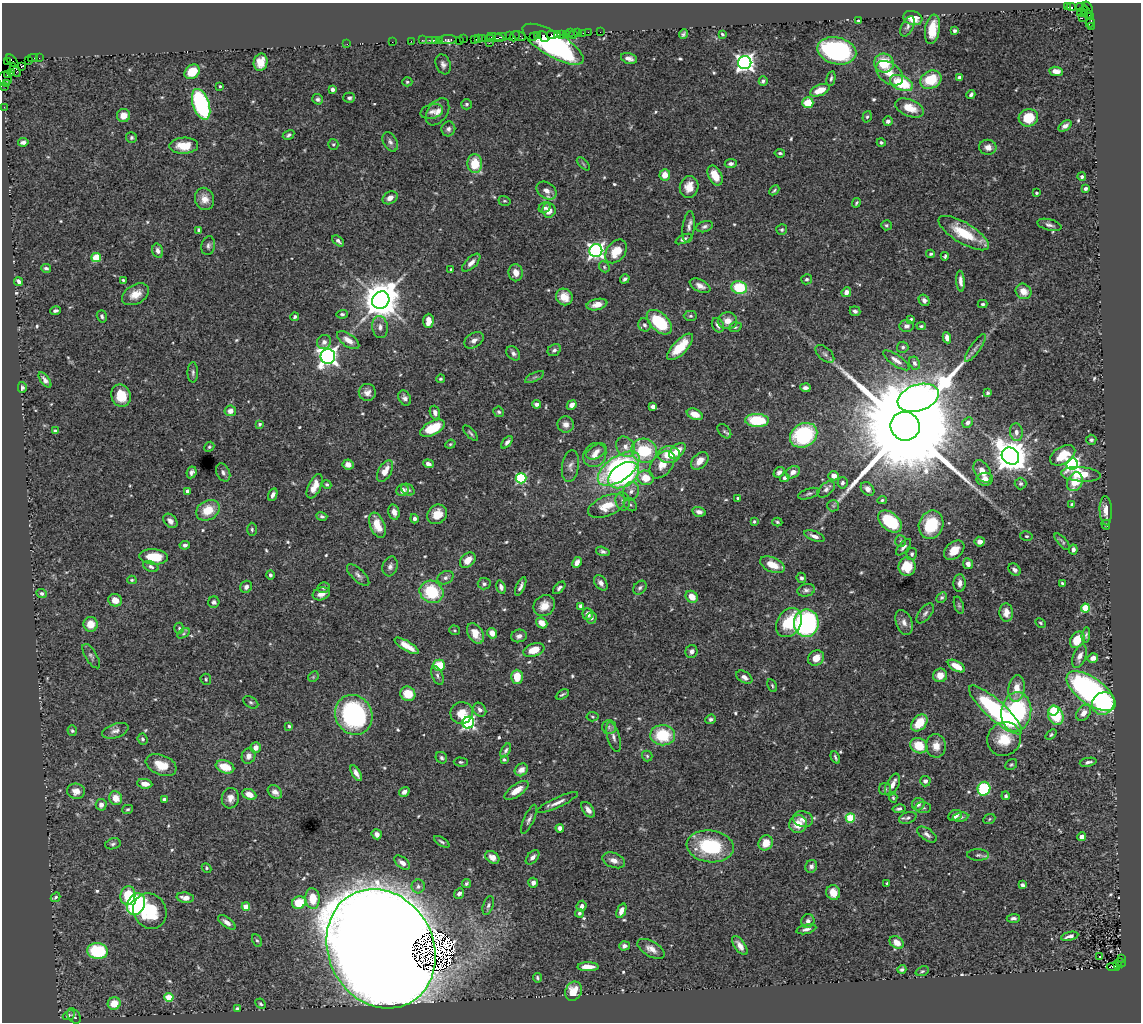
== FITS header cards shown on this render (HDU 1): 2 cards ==
NAXIS1  =                 1139
NAXIS2  =                 1020

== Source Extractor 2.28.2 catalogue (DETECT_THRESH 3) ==
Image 1139 x 1020 px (HDU 1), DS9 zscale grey, 1 PNG px = 1 image px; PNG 1143 x 1024 px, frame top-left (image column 1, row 1020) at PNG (2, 3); each listed source drawn as its Kron ellipse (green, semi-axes under 4 px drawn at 4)
Background 1.3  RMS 0.028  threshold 0.0826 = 3 sigma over >= 5 px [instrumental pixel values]
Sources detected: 596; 2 with non-positive FLUX_AUTO (blend fragments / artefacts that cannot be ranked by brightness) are neither listed nor drawn; of the other 594, the 500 brightest by FLUX_AUTO listed and drawn (94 fainter detections omitted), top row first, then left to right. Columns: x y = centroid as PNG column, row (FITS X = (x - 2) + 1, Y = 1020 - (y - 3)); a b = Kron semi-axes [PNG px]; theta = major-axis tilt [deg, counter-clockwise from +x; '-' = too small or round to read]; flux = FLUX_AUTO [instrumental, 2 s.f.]
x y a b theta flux
1068 7 3 3 - 21
1071 7 5 3 - 810
1082 8 6 2 -19 52
1088 8 7 2 -57 140
1086 12 7 4 -56 96
1081 13 4 2 - 50
1091 17 4 2 - 100
913 18 9 7 -17 28
1082 18 2 2 - 33
858 21 3 3 - 2.8
1090 23 5 3 - 170
907 26 11 6 63 6.2
1091 27 3 2 - 57
932 29 15 7 80 37
954 31 4 3 - 3.4
588 32 2 2 - 60
600 32 2 2 - 24
570 33 2 2 - 32
577 33 3 2 - 110
583 33 2 2 - 28
552 34 6 2 0 320
558 34 3 2 - 130
566 34 2 2 - 50
683 34 5 3 - 3.7
722 34 4 3 - 2.6
537 35 2 2 - 190
562 35 3 3 - 160
573 35 2 2 - 51
509 36 2 2 - 24
515 36 5 2 - 170
520 36 7 3 -31 200
534 36 4 3 - 210
501 37 6 2 0 460
543 37 6 3 -53 330
478 38 3 2 - 91
482 38 3 2 - 98
491 38 4 3 - 230
495 38 9 3 -9 580
463 39 2 2 - 63
474 39 2 2 - 32
422 40 2 2 - 73
429 40 2 2 - 50
435 40 2 2 - 98
440 40 3 2 - 110
448 40 9 3 0 370
459 40 2 2 - 40
411 41 2 2 - 43
392 42 2 2 - 64
489 43 2 2 - 50
347 44 2 2 - 15
553 44 35 12 -30 410
837 51 20 13 -13 360
33 58 5 2 - 170
39 58 2 2 - 32
629 58 8 5 -15 8.6
28 60 2 2 - 66
12 61 8 3 -48 94
7 62 3 2 - 37
260 62 9 7 77 27
745 63 6 6 - 870
884 63 10 9 - 58
443 64 10 7 -69 7.6
21 67 3 2 - 34
15 70 8 3 -60 120
1056 71 7 4 -7 13
192 72 8 6 42 49
11 73 4 3 - 130
889 73 15 10 -38 24
7 75 2 2 - 41
831 78 7 4 79 3.7
960 78 4 4 - 12
5 79 7 6 - 260
931 80 11 8 27 54
763 81 4 4 - 4.7
407 82 5 4 - 3
6 83 4 2 - 34
901 83 12 7 -24 85
4 86 3 2 - 40
220 86 3 3 - 2.7
333 89 4 4 - 5.9
820 90 10 5 23 28
971 94 5 3 - 4.8
349 98 6 5 - 6
318 99 5 5 - 4.5
808 103 5 5 - 47
201 104 16 8 -71 300
467 104 5 5 - 3.7
4 107 2 2 - 33
910 108 15 8 -22 30
432 112 11 7 16 8
437 112 15 10 54 15
123 116 6 6 - 20
867 117 6 4 71 3.1
1028 118 10 8 15 48
888 121 5 4 - 5.7
1065 126 7 4 36 7.3
448 129 7 7 - 5.8
289 135 6 4 30 4.1
131 138 5 5 - 3.8
23 142 5 4 - 7.3
390 142 10 7 -61 7.3
881 142 4 4 - 3.3
333 144 5 5 - 3
184 146 14 8 1 37
988 147 9 7 -8 14
780 153 5 3 - 3.2
731 163 6 4 6 5.6
475 164 9 7 -86 49
583 164 8 3 -45 2.6
665 175 5 5 - 24
715 176 11 6 -63 28
1082 177 4 4 - 4.1
689 187 11 9 80 26
1086 188 4 3 - 6.1
547 190 11 8 -36 12
774 190 6 3 43 2.8
1036 193 3 3 - 3.3
390 198 8 6 30 12
204 199 11 9 -71 16
504 201 6 4 -17 2.7
856 203 5 3 - 2.8
545 208 6 5 - 5.4
549 210 7 6 - 16
886 225 5 5 - 3.3
1049 225 12 5 -14 7.3
689 227 16 6 83 9.2
705 227 8 5 17 5.2
199 230 4 3 - 5.2
782 230 5 5 - 3.1
964 233 29 10 -31 70
683 239 9 4 23 5.6
338 241 7 4 -40 5
208 246 9 7 77 6
158 251 7 5 -73 8.1
596 251 6 6 - 650
616 251 13 9 52 38
931 254 4 3 - 3
945 256 4 3 - 3.4
96 257 4 4 - 70
471 263 11 5 44 11
604 267 6 5 - 3
46 268 5 4 - 4.3
451 269 3 3 - 3.1
516 273 8 7 - 14
625 279 5 4 - 4.5
807 279 5 5 - 3.7
123 280 3 3 - 2.6
19 281 5 3 - 5.6
960 281 10 4 -85 9.5
700 286 11 6 -26 12
739 287 8 6 -9 78
1023 291 8 7 - 22
846 292 5 4 - 12
136 294 14 9 29 23
564 297 9 8 - 26
381 300 9 8 - 5600
924 300 6 5 - 6.4
597 304 10 5 12 14
983 304 5 3 - 2.9
55 311 5 3 - 4.2
855 311 5 4 - 5.7
342 314 6 4 5 3.7
102 316 6 5 - 4
690 316 7 5 0 3.4
295 317 4 3 - 3.6
911 319 4 3 - 3.3
428 321 7 5 89 22
727 321 10 8 2 17
659 322 15 9 -44 100
645 325 7 6 - 5
718 325 7 5 -62 8.4
906 326 7 6 - 7.2
921 326 5 3 - 2.8
380 327 11 7 -84 10
735 327 6 4 19 3
947 338 5 4 - 12
348 340 13 6 -35 17
474 340 10 7 32 9.9
324 342 7 7 - 7.2
680 347 17 7 46 46
903 347 5 5 - 4.2
975 348 16 5 55 7.3
554 350 7 5 35 4.7
513 353 8 6 -47 5.8
825 354 11 6 -41 6.2
328 356 7 7 - 1000
896 360 15 5 -34 12
914 363 7 5 -64 5.3
193 372 10 5 90 5.2
535 377 10 4 26 3.9
441 379 4 3 - 3
45 380 9 4 -53 7
22 387 5 4 - 3.9
805 388 5 3 - 6.2
367 392 8 8 - 11
987 393 4 3 - 3.5
121 396 11 9 -71 44
405 398 8 6 -62 6.6
918 398 21 13 19 2300
537 404 4 4 - 7.9
572 405 5 4 - 10
653 407 4 4 - 12
230 411 6 5 - 12
499 412 5 5 - 4.1
435 413 7 5 -72 8.8
695 414 8 5 -22 20
757 420 12 6 -2 93
968 422 6 4 42 6.5
260 424 4 4 - 4.1
566 424 8 8 - 11
905 426 15 14 - 89000
433 428 13 6 27 54
55 431 4 3 - 5
724 431 8 5 -47 4.3
1016 432 9 6 -83 9.1
471 433 10 3 -47 3.9
804 435 14 11 32 180
1091 440 5 5 - 4.2
507 442 7 4 51 6.6
450 444 5 4 - 2.6
209 447 5 4 - 2.9
626 447 11 8 -53 13
596 451 11 6 33 9.9
644 451 13 12 - 98
677 451 10 6 44 28
595 455 12 11 - 18
669 455 11 8 0 40
1063 455 14 8 31 45
1010 456 9 8 - 3700
700 461 10 7 46 17
428 464 5 4 - 7.6
1072 464 6 5 - 450
348 465 5 5 - 12
662 465 15 10 52 21
570 466 16 8 82 11
619 469 24 12 35 360
385 471 12 6 59 21
982 471 12 7 -60 19
191 472 6 4 63 5.5
223 472 9 6 -64 6.2
779 472 6 5 - 6.3
793 472 7 5 31 11
1081 474 20 7 -4 49
624 475 17 11 33 210
834 476 5 4 - 15
521 478 5 5 - 190
646 478 8 7 - 32
785 478 5 4 - 4.7
985 479 8 6 8 17
1075 482 10 7 65 38
842 483 6 5 - 5.6
1021 484 6 6 - 4.4
327 485 5 4 - 2.9
315 486 13 6 66 20
826 489 10 6 40 7
868 489 8 6 -48 11
402 490 6 5 - 13
408 490 7 5 -32 4.9
188 491 4 4 - 15
631 491 9 8 - 9.5
809 494 11 5 17 4.9
273 495 6 4 66 7.9
738 498 3 3 - 5.5
882 500 5 4 - 3.1
623 501 9 7 -75 6.9
1072 504 4 4 - 4.2
630 505 7 5 -47 3.9
607 506 20 10 22 38
833 506 6 5 - 3.6
208 510 12 9 29 40
1106 511 15 6 -87 17
394 512 8 5 -76 11
699 512 7 4 -14 7.7
437 514 10 9 - 28
322 516 5 4 - 3.7
414 519 5 4 - 5.5
170 521 8 6 -46 10
754 521 4 3 - 2.9
777 522 5 4 - 3.1
890 522 13 8 -40 110
377 525 13 7 -68 32
931 525 14 12 68 86
1106 525 5 3 - 2.7
252 529 7 4 -90 3.6
814 536 11 4 -21 9.4
1026 536 6 4 -14 2.8
900 541 6 5 - 3.4
980 542 5 5 - 11
1062 542 10 3 -48 3.5
185 545 5 4 - 5.4
903 547 10 4 48 6.3
954 550 11 8 42 27
1073 550 5 4 - 6.3
603 551 7 4 -17 5
912 554 6 5 - 4
154 557 14 7 -4 44
468 560 9 6 42 20
577 562 6 4 63 10
968 564 5 5 - 12
772 565 13 7 -23 28
390 566 10 7 73 8.1
151 567 8 5 -24 5.3
907 567 9 8 - 40
1015 570 7 5 -46 6.5
270 575 5 4 - 4.1
358 575 14 6 -43 7.7
445 578 8 6 28 6.6
801 578 5 4 - 4.7
132 580 4 4 - 2.6
601 583 8 5 -54 8
959 583 9 6 86 10
1062 583 4 3 - 2.6
484 584 6 5 - 4.9
521 586 10 4 64 6.4
246 587 6 5 - 6.8
501 587 7 4 -73 7.2
323 588 6 5 - 3.5
559 588 7 4 46 5.6
640 588 8 5 48 4.9
806 590 9 6 12 6
431 592 12 11 - 96
41 593 5 4 - 4.9
321 594 8 6 18 14
692 597 6 5 - 22
942 598 6 4 43 3.8
115 600 7 6 - 16
214 602 5 5 - 4.9
959 605 9 4 -71 3.4
544 606 11 10 - 23
581 606 4 4 - 7.6
1085 608 4 4 - 89
1006 612 9 6 -86 16
925 613 12 6 52 6.7
588 614 6 5 - 12
591 618 5 5 - 5.1
904 622 13 8 -71 12
542 623 6 5 - 18
789 623 15 12 56 75
806 623 13 12 - 320
1040 623 5 4 - 2.6
91 624 7 7 - 24
179 628 5 4 - 2.9
455 630 5 4 - 2.8
184 633 7 4 32 2.9
475 633 11 7 -58 29
492 633 5 4 - 18
1086 635 8 4 81 3.7
519 636 8 6 12 8.6
1077 640 9 6 57 38
407 646 14 5 -31 25
534 650 11 6 19 30
691 652 6 6 - 8
91 656 14 6 -59 6
1080 656 12 6 69 12
816 658 8 7 - 21
1093 658 5 4 - 11
439 665 6 5 - 46
956 666 9 5 -30 23
940 675 7 7 - 18
437 676 10 5 -67 5.6
313 677 6 4 45 2.7
517 677 7 6 - 34
744 677 9 5 -31 8.6
206 679 5 5 - 3
772 686 7 4 -64 2.9
1017 689 13 8 82 26
1091 691 28 13 -36 540
408 694 8 7 - 43
562 694 7 3 29 3.6
251 702 8 5 -31 3.9
1103 703 12 10 46 120
480 710 7 6 - 7.5
995 710 35 9 -42 290
1054 710 5 5 - 18
1016 712 20 15 82 200
462 713 11 11 - 27
1083 713 9 6 52 13
354 715 20 18 -62 270
1056 716 10 7 -70 83
592 717 6 4 -6 2.6
711 719 5 4 - 4.4
468 723 6 5 - 410
919 723 9 6 49 45
289 726 4 3 - 2.9
609 727 7 7 - 6.1
72 731 5 4 - 3.3
115 731 14 7 18 9.2
663 735 12 10 -2 84
1051 735 6 4 39 2.8
614 737 15 6 -75 9.5
143 739 5 5 - 3.8
1004 739 17 16 - 49
919 746 9 7 -28 48
936 746 12 10 -87 19
256 748 5 5 - 12
506 750 8 4 58 4.9
249 756 8 6 70 9.4
647 756 5 5 - 3.2
835 757 6 3 -64 3.6
441 758 6 5 - 4.1
504 760 4 4 - 3
461 762 7 4 -2 2.9
1088 762 8 4 11 5.9
1011 764 6 5 - 3
161 765 16 10 -22 34
225 767 9 6 -18 36
521 770 7 6 - 13
356 773 9 4 -59 9.6
925 781 5 5 - 6.8
145 784 7 5 -6 15
893 785 12 6 65 13
885 789 6 6 - 4.2
984 789 7 6 - 150
516 790 14 6 35 22
76 791 9 7 -7 14
275 792 8 6 -39 9.6
404 792 6 4 34 9.2
249 794 7 5 -24 19
1006 796 4 3 - 3.8
116 798 7 6 - 23
230 798 10 8 82 13
893 798 5 4 - 2.9
164 800 4 3 - 6.8
557 802 22 5 25 13
918 804 6 6 - 7.8
101 805 6 5 - 8.2
923 808 8 5 -4 4.2
128 809 5 4 - 2.8
899 809 6 4 10 4.5
588 810 9 5 -54 9.6
955 815 7 5 25 12
960 817 8 5 8 5
850 818 5 4 - 88
908 818 9 5 18 5.6
529 819 16 5 65 7.1
803 819 10 7 -15 10
989 819 6 5 - 2.9
798 824 9 8 - 32
560 828 4 4 - 8.5
377 834 5 5 - 9.4
927 834 11 6 -35 7.2
1082 837 4 4 - 11
442 842 8 4 -32 3.8
766 843 8 7 - 26
113 844 8 5 15 4.3
710 846 23 16 -7 140
978 855 11 5 -2 5.3
492 857 8 5 -38 12
532 857 8 5 47 8.3
614 860 12 7 -20 13
402 863 9 5 -40 8.8
811 866 6 5 - 6.8
206 868 5 4 - 2.9
533 883 5 4 - 9.9
887 883 3 3 - 2.7
466 884 5 4 - 3.3
1022 885 4 3 - 5.2
418 886 7 6 - 6.2
459 893 6 4 50 5.7
833 893 7 6 - 21
128 896 9 7 82 60
56 897 5 3 - 3.4
185 898 9 5 -9 15
313 899 10 7 -85 44
299 903 7 6 - 58
136 904 11 9 66 250
488 905 10 5 72 5.7
582 906 5 5 - 7.4
246 907 4 4 - 36
150 911 18 16 -60 94
621 911 7 4 68 13
579 913 4 4 - 4.4
1013 918 6 4 4 5.6
808 921 7 6 - 7.7
227 922 10 4 -37 10
806 929 10 4 13 6.6
1070 936 9 4 14 8.1
257 940 7 4 -60 3.2
897 942 8 5 -38 20
624 946 5 4 - 7.7
740 946 11 5 -55 12
381 949 61 52 -62 17000
651 949 15 7 -30 14
98 951 10 8 -6 120
1099 957 3 3 - 5.6
1121 959 2 2 - 110
1120 963 5 2 - 170
1117 965 4 3 - 270
588 967 10 4 0 22
1113 967 6 3 2 440
902 969 4 4 - 4.4
922 971 7 4 20 3.4
537 978 5 3 - 3.2
573 991 10 8 67 32
169 997 4 4 - 62
114 1003 6 6 - 30
261 1004 6 4 -45 3.3
237 1009 4 4 - 5
69 1015 6 4 23 3.1
74 1016 8 5 -55 5.5
At the frame edge (FLAGS 8, measured only in part): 1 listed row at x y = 5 79
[94 fainter detections neither listed nor drawn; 2 non-positive-flux detections neither listed nor drawn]